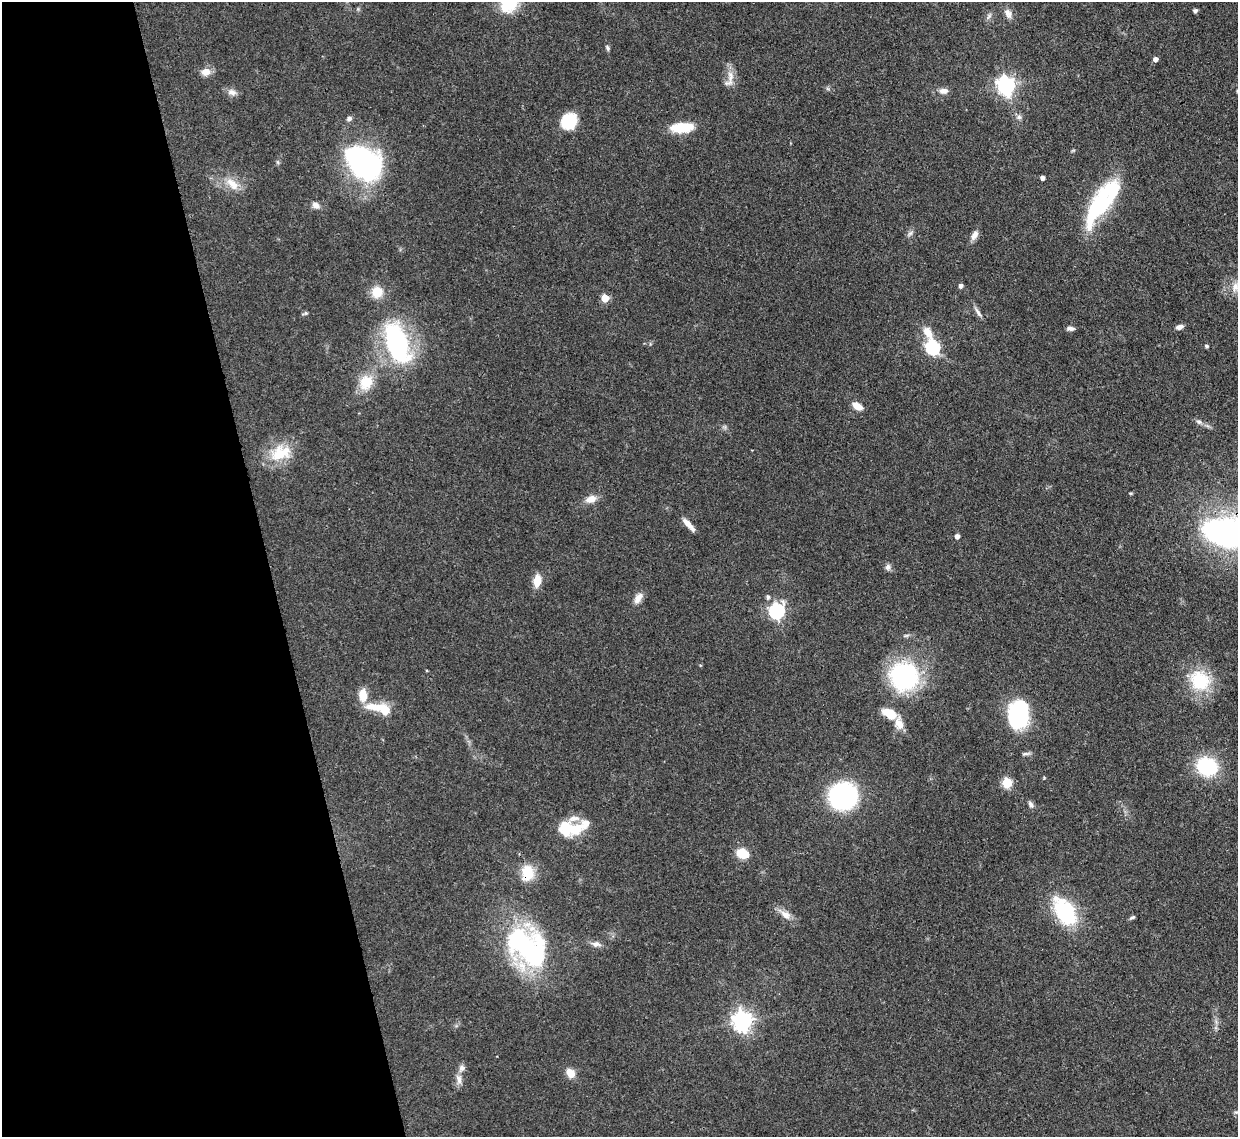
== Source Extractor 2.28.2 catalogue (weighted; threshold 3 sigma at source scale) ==
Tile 5 of 4 x 4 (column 1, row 2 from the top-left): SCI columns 82-1317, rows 2489-3623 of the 5109 x 5092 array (HDU 1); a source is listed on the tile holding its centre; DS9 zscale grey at full resolution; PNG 1240 x 1139 px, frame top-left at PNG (2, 2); no overlay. Shown black and unused: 22% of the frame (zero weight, under 3 of 4 exposures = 9% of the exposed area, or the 3 px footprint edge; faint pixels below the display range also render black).
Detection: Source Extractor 2.28.2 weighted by HDU 2 'WHT'; one run over the whole footprint, this tile lists its part. Background 0.114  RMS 0.0048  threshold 0.0217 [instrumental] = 3 sigma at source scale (4.5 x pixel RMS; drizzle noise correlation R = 1.50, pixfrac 1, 0.05/0.05 arcsec/px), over >= 5 px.
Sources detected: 76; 1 inside a brighter object's white glare — not listed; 3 inside a brighter listed object's ellipse — not listed separately; the other 72 listed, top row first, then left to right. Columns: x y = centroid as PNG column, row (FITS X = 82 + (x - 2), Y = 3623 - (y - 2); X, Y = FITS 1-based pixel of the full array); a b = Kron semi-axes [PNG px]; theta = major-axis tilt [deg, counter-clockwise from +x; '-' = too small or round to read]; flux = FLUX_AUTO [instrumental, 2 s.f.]
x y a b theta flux
509 3 22 19 60 17
1195 11 5 5 - 0.92
1008 13 14 9 -61 3
989 16 9 5 60 1.4
608 48 7 5 -60 0.95
1155 59 4 4 - 2.4
206 72 9 8 - 4.8
730 74 10 7 -52 2.9
728 83 16 8 22 2.8
1006 85 7 7 - 210
943 91 11 7 6 2.8
232 92 13 8 -12 2.6
1019 117 7 6 - 1.3
349 119 8 6 36 1.4
569 121 17 14 49 16
682 128 27 11 3 12
363 162 40 27 -38 91
1042 178 4 4 - 2.1
232 184 21 10 -43 7
1102 202 58 17 56 50
316 205 11 8 -33 2.4
910 233 9 5 45 1.3
974 235 13 7 61 2.7
961 286 4 4 - 1.7
1235 287 14 10 70 4.2
377 292 13 12 - 8.8
605 298 5 5 - 10
978 312 15 5 -56 1.9
305 313 7 4 22 0.82
1179 327 9 5 12 2.1
1071 328 9 5 -6 1.6
928 332 18 9 -58 5.6
397 343 44 21 -72 75
1206 346 4 4 - 0.88
932 347 7 6 - 81
366 382 18 15 65 11
857 406 11 7 -33 5.2
1199 422 7 6 - 1.4
280 453 30 20 19 16
1131 493 6 3 0 0.47
591 499 14 9 20 4.3
688 524 17 6 -48 4.1
1227 533 42 25 -13 130
957 536 4 4 - 2.4
888 567 8 7 - 1.7
537 581 11 7 82 8.1
768 597 6 5 - 1.1
638 598 15 8 55 3.6
777 611 7 6 - 110
904 676 30 30 - 59
1200 681 25 23 -42 24
363 695 14 9 -87 7
383 709 23 8 -16 19
889 713 16 9 -27 9.1
1018 714 20 14 77 75
1026 754 13 4 5 1.1
1207 766 18 15 -25 37
1007 783 5 5 - 28
843 796 21 20 - 83
1031 804 10 6 -68 1.5
586 823 17 11 48 5
566 826 23 14 -34 19
742 854 8 6 -19 18
527 873 19 14 86 12
1065 912 33 19 -56 38
785 915 16 9 -40 4.4
1132 917 8 4 28 0.89
596 944 12 7 -9 2.5
527 947 51 33 -41 86
742 1021 7 7 - 270
570 1073 11 8 -53 5.3
459 1079 15 7 -80 3
Overlapping masked pixels (flux is a lower limit): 1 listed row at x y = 527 873
Isophote crosses this tile's border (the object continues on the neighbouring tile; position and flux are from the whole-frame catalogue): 3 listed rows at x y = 509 3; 1235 287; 1227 533